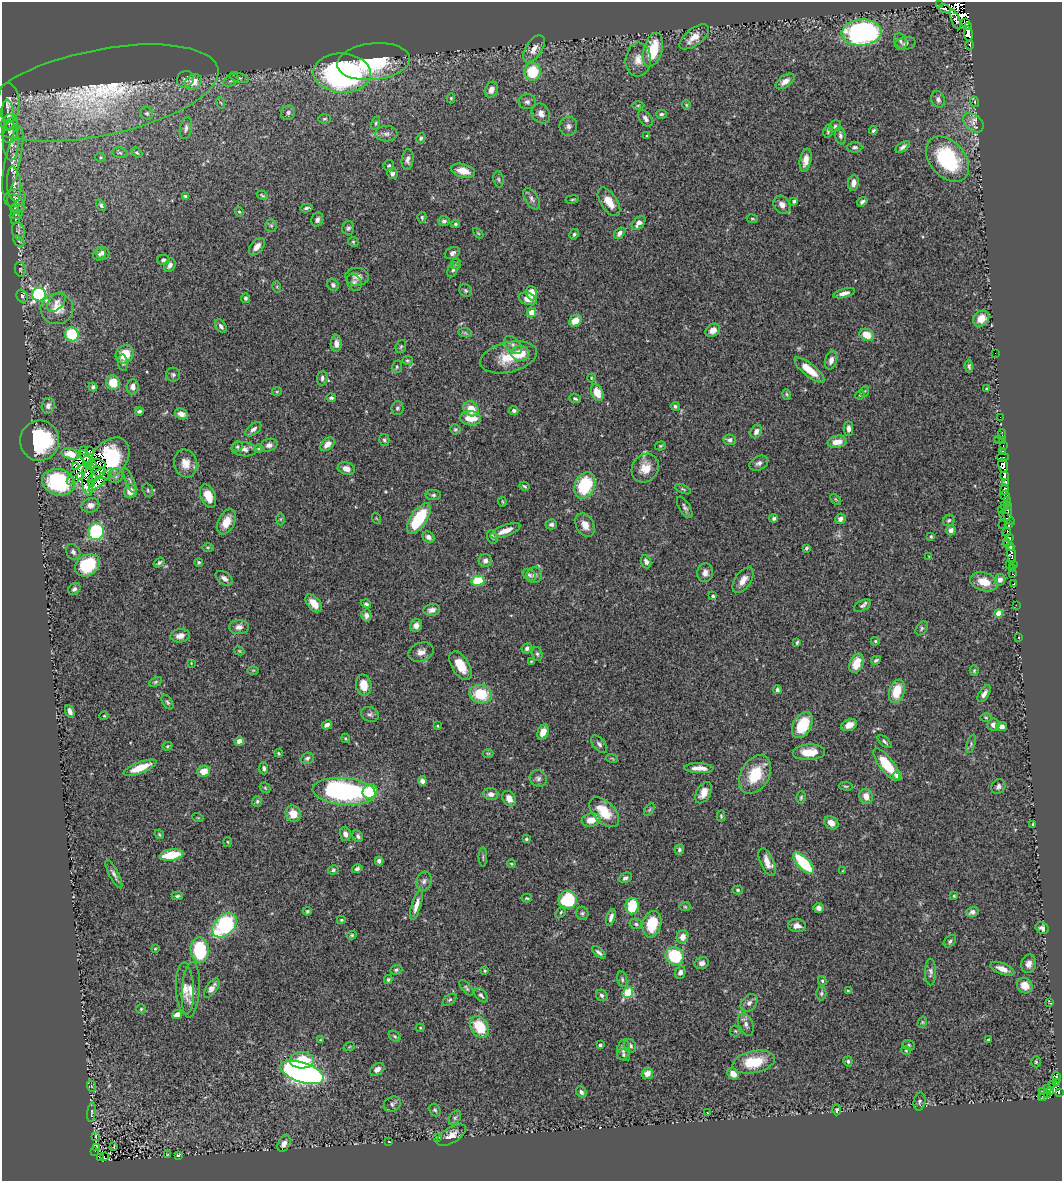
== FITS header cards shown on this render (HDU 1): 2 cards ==
NAXIS1  =                 1060
NAXIS2  =                 1179

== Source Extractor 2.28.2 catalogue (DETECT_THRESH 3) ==
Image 1060 x 1179 px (HDU 1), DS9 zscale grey, 1 PNG px = 1 image px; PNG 1064 x 1183 px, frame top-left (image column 1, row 1179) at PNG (2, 2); each listed source drawn as its Kron ellipse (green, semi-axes under 4 px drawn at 4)
Background 0.642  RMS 0.039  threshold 0.118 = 3 sigma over >= 5 px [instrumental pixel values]
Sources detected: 493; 13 with non-positive FLUX_AUTO (blend fragments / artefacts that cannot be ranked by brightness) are neither listed nor drawn; the other 480 listed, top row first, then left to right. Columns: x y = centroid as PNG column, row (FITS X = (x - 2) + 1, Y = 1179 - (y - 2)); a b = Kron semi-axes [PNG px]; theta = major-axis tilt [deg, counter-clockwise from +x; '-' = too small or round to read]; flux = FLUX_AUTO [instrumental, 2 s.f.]
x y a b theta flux
940 5 4 2 - 20
944 9 6 3 -16 440
955 19 10 4 -67 99
965 22 3 3 - 6500
969 26 2 2 - 46
861 32 20 13 5 530
968 33 7 4 -83 480
694 37 17 8 38 27
900 41 8 6 -66 7.3
905 43 10 6 12 8.9
970 45 4 3 - 99
534 49 15 8 58 23
653 50 17 9 74 93
638 60 17 12 84 31
373 62 37 18 6 170
533 72 9 8 - 110
342 73 29 19 -3 770
239 78 10 4 -17 5.9
185 79 9 8 - 11
231 80 8 5 31 6.1
785 81 11 6 35 16
193 82 9 7 35 43
491 90 8 6 69 20
100 93 121 43 12 550
451 98 5 4 - 3.4
938 99 8 6 -68 9.5
9 102 19 11 -87 22
527 102 8 7 - 9
975 102 5 3 - 2.4
221 103 6 3 -70 3.5
638 105 6 4 1 3.9
686 105 5 4 - 2.9
147 113 6 6 - 5.2
288 113 7 6 - 9.5
541 114 10 8 -56 18
661 114 5 4 - 5.5
8 115 15 6 -85 12
645 118 9 6 -53 9.9
325 119 6 4 2 4.3
9 122 9 7 44 8.8
376 123 7 4 77 4.4
973 123 12 8 -39 17
568 126 9 9 - 12
835 126 6 5 - 5.2
186 128 11 6 78 9.3
873 130 4 3 - 3.9
10 131 13 8 79 13
828 131 6 4 79 4.4
386 134 11 7 2 13
647 136 3 2 - 2.6
840 136 9 5 -78 6.8
421 138 5 4 - 4.8
11 141 19 8 -90 23
855 147 7 5 2 6.4
903 147 8 4 35 8.6
120 153 8 5 -8 5.7
137 153 6 4 -40 3.9
101 157 5 4 - 3.5
948 159 26 17 -49 230
408 160 10 6 84 11
806 160 11 5 80 22
13 161 35 7 78 31
389 166 5 5 - 6
463 171 12 6 -15 32
392 174 6 5 - 9.1
498 179 8 5 -83 5.1
853 183 8 5 83 16
14 184 18 7 -86 21
262 195 5 2 - 3
185 196 3 3 - 2.7
15 198 11 9 14 11
532 199 12 6 -58 10
572 199 7 3 9 3.3
794 201 4 3 - 5.1
609 202 16 8 -56 34
862 202 6 4 34 7
16 203 10 7 -50 9.1
101 205 6 4 -55 4.6
782 205 10 7 -51 16
15 208 5 3 - 2.3
306 208 6 3 13 5
239 212 5 4 - 3.2
16 214 7 2 21 2.1
422 217 5 4 - 3.6
16 218 6 3 59 3
752 219 5 3 - 2.7
317 220 7 5 67 9.7
444 221 6 5 - 6.6
639 223 8 5 47 16
455 224 4 3 - 3.5
271 226 6 5 - 4.4
348 228 7 6 - 6
18 231 9 6 -73 9.6
478 233 6 3 -45 2.7
619 233 7 4 53 11
574 234 5 4 - 4.6
19 241 6 2 -45 2.9
353 242 5 4 - 3.4
257 247 10 6 50 19
103 253 7 6 - 9.3
452 253 8 5 31 8.5
99 254 6 6 - 6.9
163 260 6 5 - 6.5
456 264 5 5 - 3.7
170 265 7 5 63 10
20 269 7 5 -77 4.6
453 270 8 5 63 5.5
357 277 11 9 -5 17
354 282 9 7 -57 8.2
333 285 6 5 - 7.8
277 287 6 3 -73 2.6
465 290 7 6 - 5.1
532 293 7 5 -73 47
844 293 11 4 14 16
39 294 7 6 - 550
22 296 7 5 -62 4.9
246 298 4 4 - 5.7
528 299 9 6 -18 23
56 302 11 7 49 15
57 309 16 15 - 44
531 313 4 4 - 46
981 319 9 7 43 31
575 321 6 5 - 37
221 326 8 5 -55 8.2
713 330 8 6 33 22
465 333 7 4 -1 4.7
72 334 7 6 - 120
867 335 7 6 - 42
336 344 8 5 88 17
513 345 11 7 -46 11
401 347 7 5 68 4.7
520 353 9 7 -3 49
995 353 2 2 - 41
125 354 10 8 47 61
509 357 29 15 14 73
407 360 5 4 - 3.8
831 360 9 6 74 14
123 363 8 5 -81 5.6
969 366 7 4 -84 5.4
397 367 6 5 - 4.1
809 370 18 6 -39 50
173 375 7 7 - 6.5
322 378 7 5 85 7.9
591 378 4 4 - 2.4
113 383 7 7 - 53
93 387 4 4 - 6
133 387 7 6 - 16
986 389 3 3 - 3.1
277 391 5 3 - 2.3
865 391 5 3 - 2.5
597 393 8 6 -66 41
787 394 5 4 - 3.4
860 395 5 4 - 2.5
331 398 5 4 - 5.8
575 399 6 4 -23 4.7
48 406 8 6 73 13
675 406 4 4 - 5.7
397 408 7 6 - 5.7
471 409 8 7 - 37
139 411 4 3 - 5.6
514 411 5 4 - 7.4
181 414 7 5 -26 12
1000 417 2 2 - 1.1
471 418 10 7 -1 53
848 428 7 4 -90 11
253 429 9 5 39 9.4
455 429 5 5 - 4.2
756 431 7 5 62 12
1002 434 5 2 - 15
384 440 6 5 - 5.4
730 440 6 5 - 9.9
999 440 3 3 - 2.7
40 441 20 19 - 270
1002 441 2 2 - 4.4
837 442 9 6 11 27
327 444 8 5 41 23
269 445 8 6 15 12
660 446 5 4 - 3.6
1003 446 3 2 - 11
237 447 5 5 - 5.2
244 449 12 7 -6 12
259 449 5 4 - 3.2
89 450 3 3 - 7.5
84 451 3 2 - 5.3
1002 451 3 2 - 20
71 454 9 5 -15 17
85 456 7 3 -56 4.3
1003 457 6 3 5 24
110 458 23 16 50 220
88 463 7 3 -74 6
99 463 7 2 -17 2
186 463 14 11 -75 32
759 463 10 7 27 10
92 465 4 3 - 8.1
1003 466 7 4 -76 97
75 467 3 2 - 4.9
645 468 15 13 53 40
346 469 9 6 -15 18
77 475 13 5 44 14
97 475 10 4 38 1.8
115 476 7 7 - 8.8
1004 476 4 3 - 220
80 477 3 2 - 8.3
88 480 16 5 -86 24
100 480 16 4 45 20
130 481 13 4 -67 6.8
58 482 16 13 -17 200
1005 482 4 3 - 190
91 483 3 3 - 8
524 486 5 4 - 3.2
585 486 14 10 68 150
683 489 8 4 -24 4.4
1004 489 5 3 - 56
148 490 7 5 -70 4.8
130 491 7 6 - 24
433 495 8 5 0 5.6
208 496 12 7 -68 37
1005 496 5 4 - 120
836 499 6 4 -46 3
1007 500 3 2 - 21
502 502 5 2 - 2.6
90 505 9 7 14 14
1004 505 2 2 - 5.2
1008 506 3 2 - 34
685 507 12 5 -59 8.4
1002 509 4 3 - 32
1008 512 8 3 86 79
376 518 5 3 - 2.2
774 518 4 4 - 6
1007 518 9 3 -37 37
280 519 6 4 89 3.3
419 519 18 8 56 160
840 519 5 5 - 10
949 520 6 5 - 4.8
226 522 13 8 62 37
551 524 5 5 - 7.6
1003 524 3 2 - 14
1009 524 4 3 - 55
585 525 12 8 -60 25
951 530 5 4 - 13
505 531 16 5 21 26
96 532 8 7 - 220
1007 532 4 2 - 170
931 536 3 2 - 2.8
428 537 6 5 - 11
492 537 7 5 -69 8
1009 537 4 2 - 49
1006 542 3 2 - 29
208 547 6 4 0 3.7
1010 547 4 3 - 370
806 548 4 3 - 4.9
73 552 8 6 -56 8.1
1012 554 9 4 -84 450
929 557 3 2 - 1.9
485 561 6 6 - 10
199 562 4 4 - 3.8
646 562 7 5 -68 10
159 563 6 4 33 5.5
1013 564 3 2 - 16
87 565 13 10 34 130
1009 565 2 2 - 13
1013 568 3 2 - 9.8
705 573 9 8 - 14
1013 574 3 3 - 34
529 575 7 5 -37 5.4
534 575 8 7 - 8.9
224 578 10 6 -35 11
743 580 15 8 55 23
1000 580 6 5 - 11
478 581 6 5 - 110
984 582 14 9 -17 42
1014 583 3 3 - 25
74 589 7 5 43 6.6
713 596 4 3 - 4.4
314 603 10 6 -49 28
366 604 5 4 - 5.2
1016 605 3 2 - 2.7
862 606 9 5 28 7.2
432 610 8 5 8 14
999 613 4 4 - 56
366 615 6 5 - 9.9
416 625 6 6 - 14
239 627 10 7 5 14
922 628 8 5 54 5.6
180 636 10 6 10 19
1019 638 3 2 - 3.4
875 641 4 4 - 3.6
797 643 4 2 - 3.6
527 648 6 5 - 7.2
239 651 5 4 - 2.7
421 652 13 9 21 20
537 654 7 5 -74 5.4
876 660 5 3 - 5.2
531 661 3 3 - 2.3
191 663 3 2 - 1.8
856 663 10 6 66 47
461 666 16 8 -57 46
253 670 6 4 1 3
974 671 5 4 - 3.7
155 682 7 4 27 3.7
364 685 11 7 -78 36
777 690 4 4 - 7.4
897 691 12 7 72 64
481 694 11 9 -12 94
984 694 9 5 57 11
167 702 8 4 -57 5
70 711 6 4 -68 11
370 714 9 7 -19 8.2
104 716 4 4 - 2.5
986 717 6 4 -1 3
327 725 5 4 - 12
803 725 14 9 62 97
849 725 8 5 25 24
993 725 6 6 - 13
437 726 4 3 - 2.9
1001 726 5 4 - 15
543 732 8 5 67 30
345 738 5 4 - 3.4
239 741 5 4 - 15
884 742 8 3 -42 5.3
599 744 10 6 -51 9.1
971 744 9 4 73 5.4
167 746 5 4 - 3.1
809 752 16 8 2 50
279 753 4 3 - 3.1
488 753 5 3 - 2.5
307 758 7 5 20 6.1
612 758 6 3 -20 2.7
887 764 20 7 -52 100
140 768 17 5 21 61
264 768 6 4 -85 6.7
699 768 15 5 -2 26
204 771 6 5 - 31
755 774 21 14 59 94
897 776 4 4 - 17
538 778 9 8 - 9.2
422 781 5 4 - 11
846 786 7 3 -8 3.3
998 787 8 6 51 7.6
265 788 6 4 -45 3.3
344 791 31 13 -5 530
370 791 8 6 33 110
704 793 11 7 60 26
491 794 7 6 - 12
866 796 8 6 -75 26
801 797 6 4 74 4.4
509 799 8 6 -56 22
257 801 5 4 - 4.4
649 810 7 4 59 4
604 812 18 10 -45 68
293 814 8 7 - 37
721 816 5 3 - 3.3
198 818 5 3 - 2.3
591 820 9 6 11 34
831 823 8 6 -36 21
1033 824 3 2 - 2.2
159 834 5 3 - 3
345 834 7 5 -70 13
358 836 6 5 - 6.5
526 839 4 3 - 4.1
228 842 5 3 - 2.6
679 850 5 5 - 5.3
171 855 12 5 9 89
483 857 9 3 -90 4
379 861 4 4 - 8
767 862 15 6 -66 28
804 863 14 6 -46 190
511 864 4 3 - 2.7
357 869 5 4 - 5.4
333 870 5 4 - 4.2
842 871 4 2 - 1.9
114 874 16 4 -62 10
625 878 7 5 22 6.4
424 881 9 7 69 9.7
738 890 5 4 - 3.7
177 896 5 3 - 4.2
954 896 3 2 - 2.4
527 898 5 3 - 3.2
568 900 9 9 - 150
416 905 15 4 74 21
632 906 8 6 80 94
685 907 6 4 0 3.6
819 908 5 5 - 9.1
307 911 4 4 - 4.1
561 912 7 3 54 3.6
972 912 6 5 - 9.5
582 913 6 6 - 6.4
611 917 9 4 73 11
341 920 4 3 - 2.7
636 924 6 5 - 5.5
652 924 13 9 76 81
225 925 14 9 45 300
797 926 9 6 -7 16
1042 928 7 5 -28 11
352 935 5 3 - 3.4
682 937 7 5 67 19
950 941 7 5 47 5.4
155 949 4 4 - 2.5
200 950 13 9 -85 170
599 952 8 3 -40 7.3
675 956 9 8 - 130
702 963 7 6 - 9.7
1029 964 9 7 78 14
1002 969 13 5 -22 23
396 970 6 4 20 4.8
485 971 3 3 - 2.8
680 972 6 5 - 9.9
930 972 13 5 -90 9
388 979 4 4 - 4.1
622 979 8 5 -79 5.8
822 981 5 4 - 3.3
1025 986 8 7 - 37
185 988 26 9 -87 28
212 988 11 5 54 15
466 988 9 4 -50 5.4
191 990 28 9 86 35
848 991 3 2 - 2.9
628 993 6 5 - 150
821 993 7 5 88 5.2
481 995 8 5 -47 6.9
602 995 6 5 - 5.9
450 1000 8 5 37 5.1
749 1003 10 7 47 11
1050 1003 4 2 - 2.4
141 1009 5 4 - 3.2
177 1014 5 4 - 15
922 1022 6 4 61 3.3
746 1025 12 7 -69 12
479 1027 12 8 -57 86
420 1028 4 4 - 2.5
735 1031 5 5 - 3.8
395 1036 7 4 -41 4.2
988 1039 4 2 - 3
320 1040 4 3 - 2.3
600 1045 3 3 - 7.6
909 1045 6 5 - 4.3
630 1046 7 5 -58 6.8
349 1047 6 3 19 2.8
623 1050 10 6 79 11
906 1051 5 3 - 2.3
624 1055 7 5 -40 4.3
302 1060 12 8 3 83
848 1061 5 4 - 4.8
754 1062 21 11 11 87
1036 1062 5 4 - 3.2
377 1069 8 5 36 13
302 1072 22 10 -18 1400
647 1073 6 5 - 23
733 1074 6 5 - 20
1057 1077 5 3 - 32
1057 1082 4 3 - 63
1053 1085 2 2 - 3.3
91 1086 6 3 -70 3.3
1048 1089 2 2 - 18
1050 1091 4 2 - 21
581 1092 6 5 - 7.7
1043 1092 3 2 - 2.6
1059 1092 3 2 - 34
1047 1094 4 2 - 0.68
1044 1097 3 2 - 9.8
1041 1098 3 2 - 4.7
919 1102 9 6 79 5.6
392 1104 9 7 29 7.7
435 1110 7 5 -61 4.8
837 1110 5 4 - 3.5
91 1112 10 3 83 4.9
708 1113 3 2 - 1.4
455 1118 8 5 54 5.9
451 1135 16 7 31 25
96 1136 3 2 - 2
438 1138 3 2 - 2
389 1142 3 2 - 1.5
284 1144 9 5 60 17
97 1147 4 3 - 11
114 1147 4 2 - 1.9
95 1151 2 2 - 5.2
168 1155 3 2 - 2.3
178 1155 4 3 - 4.1
104 1156 4 2 - 7.8
100 1157 3 2 - 0.82
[13 non-positive-flux detections neither listed nor drawn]